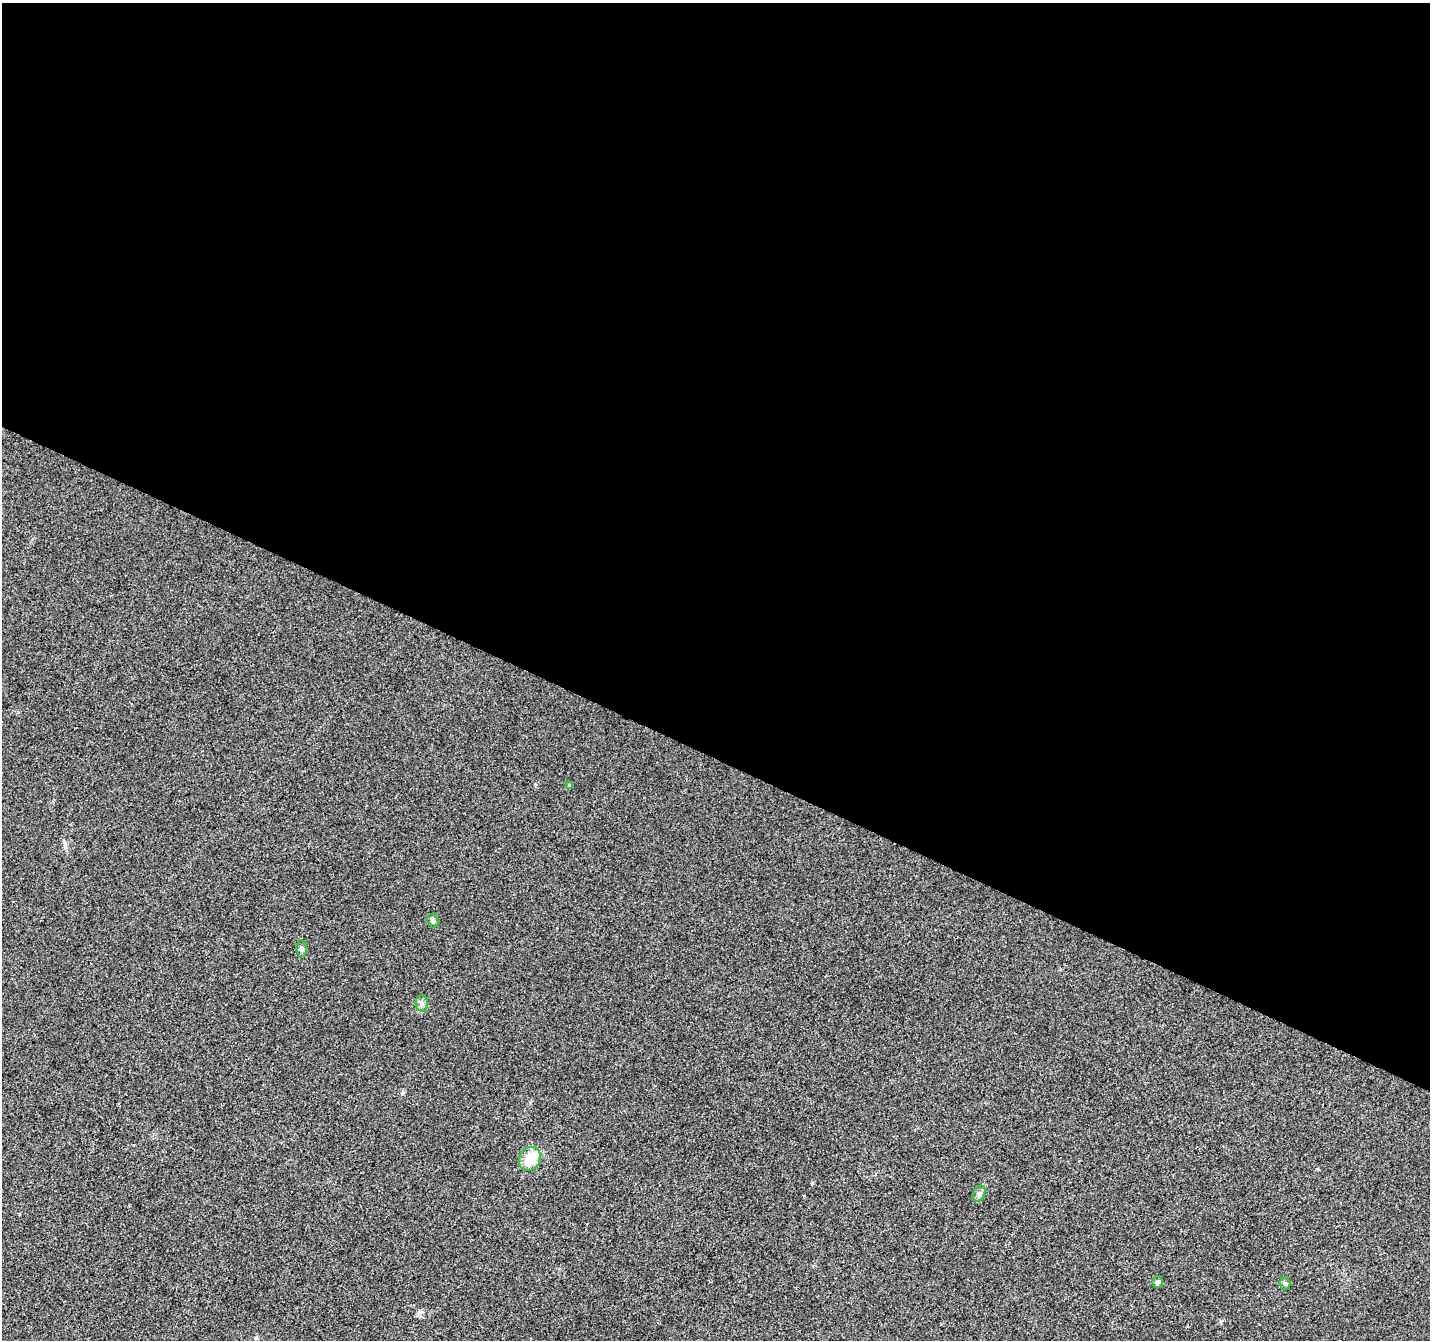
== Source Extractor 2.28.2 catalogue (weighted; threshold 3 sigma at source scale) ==
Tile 3 of 4 x 4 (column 3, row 1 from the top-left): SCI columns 2860-4287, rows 4282-5619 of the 5714 x 5821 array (HDU 1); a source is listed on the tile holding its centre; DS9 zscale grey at full resolution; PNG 1432 x 1342 px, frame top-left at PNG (2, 3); each listed source drawn as its Kron ellipse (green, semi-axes under 4 px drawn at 4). Shown black and unused: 57% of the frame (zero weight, under 2 of 3 exposures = <1% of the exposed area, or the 3 px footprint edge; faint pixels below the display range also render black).
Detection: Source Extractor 2.28.2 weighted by HDU 2 'WHT'; one run over the whole footprint, this tile lists its part. Background 0.00932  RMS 0.0047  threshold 0.0211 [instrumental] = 3 sigma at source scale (4.5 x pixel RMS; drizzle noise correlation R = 1.50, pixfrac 1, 0.0396/0.0396 arcsec/px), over >= 5 px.
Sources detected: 8; all 8 listed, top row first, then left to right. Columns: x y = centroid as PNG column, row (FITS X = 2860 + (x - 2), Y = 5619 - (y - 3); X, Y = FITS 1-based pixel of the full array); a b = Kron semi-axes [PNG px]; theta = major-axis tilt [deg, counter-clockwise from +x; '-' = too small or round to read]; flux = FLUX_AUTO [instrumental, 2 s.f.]
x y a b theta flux
570 786 4 4 - 3.4
433 921 7 5 -73 0.97
302 949 8 5 -85 1.1
422 1003 8 6 -88 1.5
530 1159 12 10 57 9.7
979 1193 8 5 63 1.3
1158 1282 6 5 - 1.4
1285 1284 6 5 - 0.85